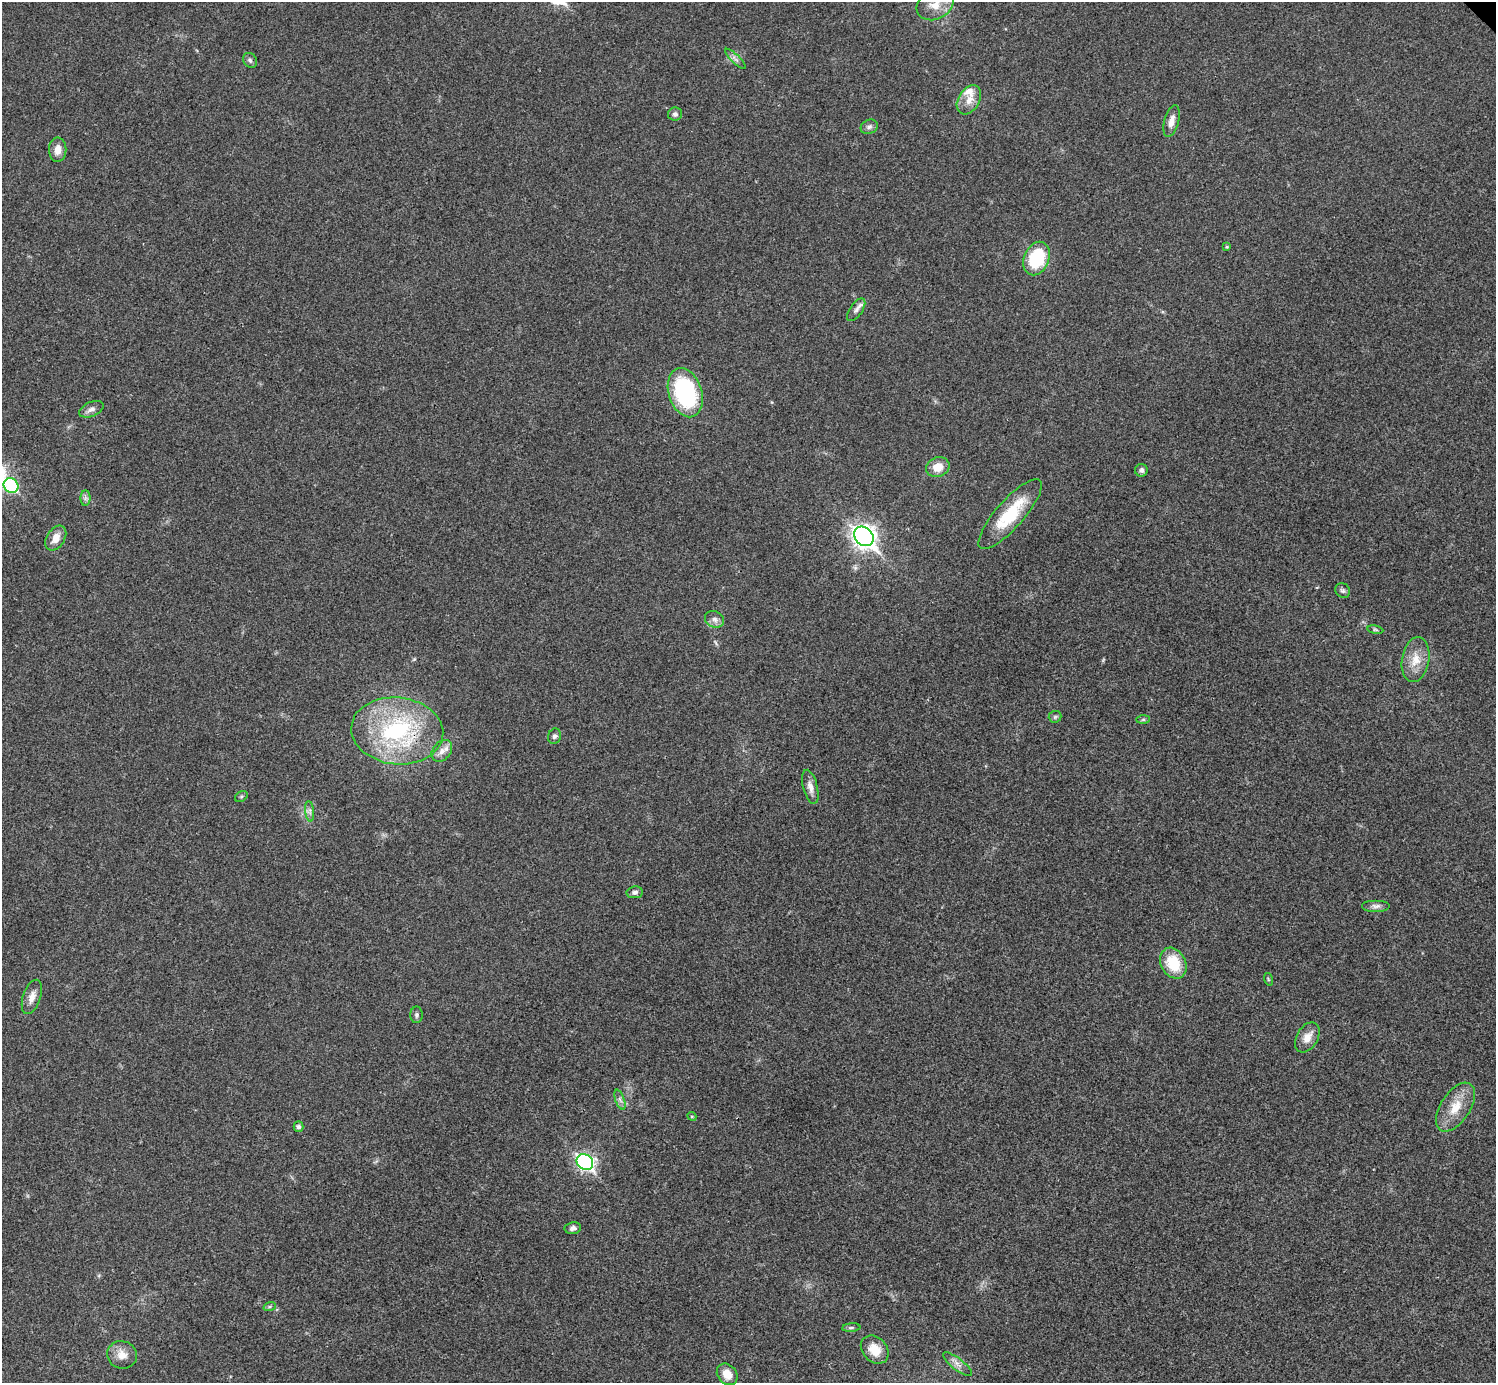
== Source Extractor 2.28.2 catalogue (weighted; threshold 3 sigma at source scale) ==
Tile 7 of 4 x 4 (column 3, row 2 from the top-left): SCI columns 2995-4488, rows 3064-4444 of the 5985 x 5985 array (HDU 1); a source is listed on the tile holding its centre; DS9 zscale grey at full resolution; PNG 1498 x 1385 px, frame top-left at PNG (2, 2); each listed source drawn as its Kron ellipse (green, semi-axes under 4 px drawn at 4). Shown black and unused: <1% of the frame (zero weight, under 3 of 4 exposures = <1% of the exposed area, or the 3 px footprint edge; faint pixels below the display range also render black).
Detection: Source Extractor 2.28.2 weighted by HDU 2 'WHT'; one run over the whole footprint, this tile lists its part. Background 0.0198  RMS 0.004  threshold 0.018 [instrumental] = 3 sigma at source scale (4.5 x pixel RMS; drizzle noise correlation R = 1.50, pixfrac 1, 0.05/0.05 arcsec/px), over >= 5 px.
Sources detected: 52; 1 inside a brighter listed object's ellipse — not listed separately; the other 51 listed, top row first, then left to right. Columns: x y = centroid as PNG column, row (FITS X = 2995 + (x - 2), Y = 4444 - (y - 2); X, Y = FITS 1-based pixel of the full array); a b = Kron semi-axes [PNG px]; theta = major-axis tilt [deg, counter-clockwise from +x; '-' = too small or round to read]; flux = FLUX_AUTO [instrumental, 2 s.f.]
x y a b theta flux
935 5 19 14 24 6.7
735 59 14 3 -44 1.2
250 60 8 6 -55 0.98
969 100 16 10 58 4.3
675 114 7 6 - 1.1
1172 121 16 7 75 3.2
869 127 9 7 25 1.3
58 150 12 9 -90 3.7
1227 247 4 4 - 0.42
1037 258 17 12 66 22
856 310 13 6 55 1.8
685 393 25 16 -72 49
91 409 13 7 23 2
938 467 12 10 23 5.5
1141 470 6 6 - 1.1
11 485 8 7 - 30
85 498 8 5 90 1.1
1010 514 45 14 49 20
864 536 11 8 -46 260
56 538 13 9 57 4
1343 591 8 7 - 1
714 619 10 8 -27 2
1375 630 8 4 -9 0.61
1416 660 22 13 80 6.9
1055 717 6 6 - 0.71
1143 719 7 4 1 0.59
397 731 46 33 -6 55
554 736 8 6 72 0.98
442 751 12 9 50 2.9
810 787 17 7 -76 3
241 796 7 5 34 0.65
310 811 10 4 -84 1.2
635 892 8 6 9 1.3
1376 906 14 6 0 1.6
1173 963 16 12 -62 13
1268 979 6 4 -72 0.5
32 997 18 9 71 3.4
417 1015 8 6 90 0.97
1307 1037 16 10 60 4.2
620 1100 10 4 -71 1.2
1456 1107 27 14 57 8.9
692 1116 5 4 - 0.45
299 1127 5 5 - 1.2
585 1162 9 7 -41 110
573 1228 8 6 9 1.3
270 1306 6 4 19 0.63
851 1328 9 4 5 0.71
875 1350 16 12 -47 6.2
122 1355 15 13 -17 4.5
957 1364 17 6 -37 2.4
727 1374 12 9 -51 4.6
Overlapping masked pixels (flux is a lower limit): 1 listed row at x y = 397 731
Isophote crosses this tile's border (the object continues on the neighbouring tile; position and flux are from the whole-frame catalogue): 1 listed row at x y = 935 5